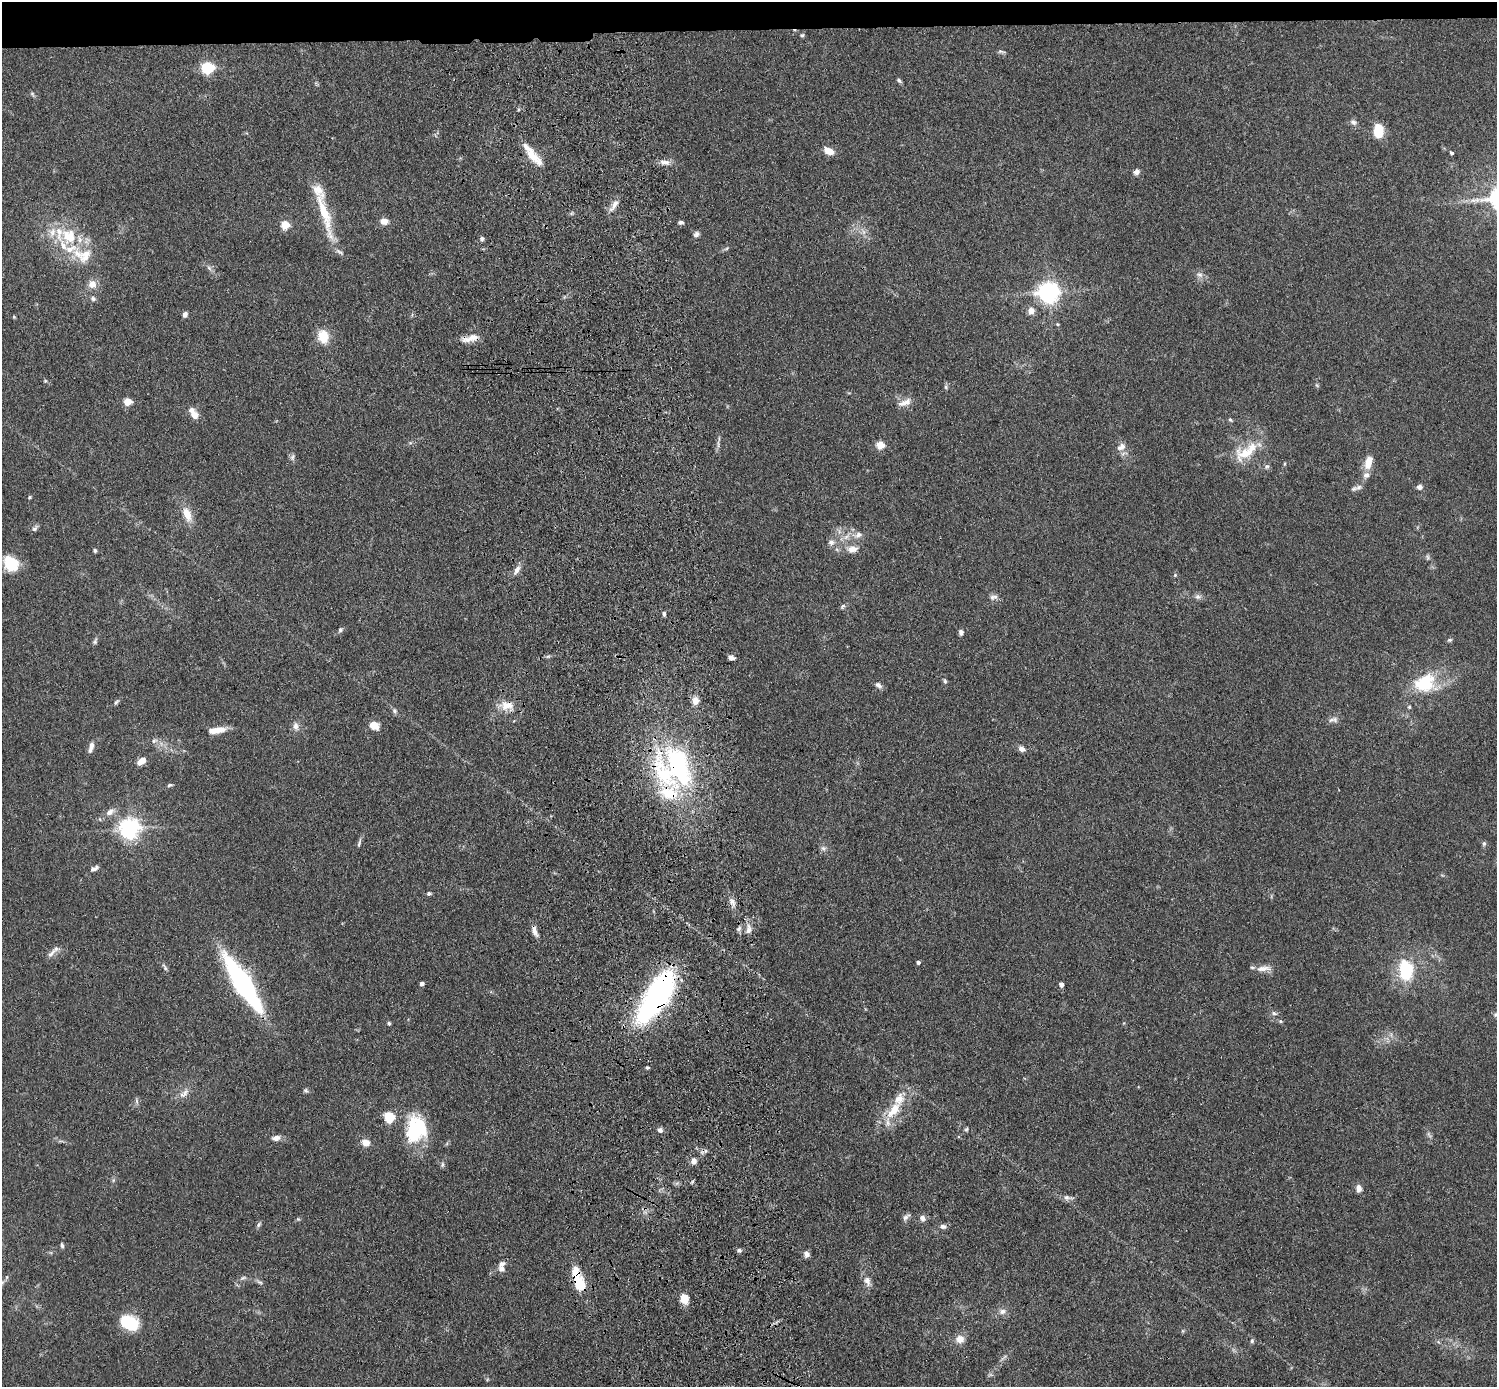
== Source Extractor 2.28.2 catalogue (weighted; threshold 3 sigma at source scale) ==
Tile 2 of 3 x 3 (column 2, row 1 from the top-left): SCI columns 1613-3107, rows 2914-4298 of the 4719 x 4546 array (HDU 1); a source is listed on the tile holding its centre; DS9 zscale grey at full resolution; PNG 1499 x 1389 px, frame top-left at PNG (2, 2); no overlay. Shown black and unused: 2% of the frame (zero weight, under 3 of 4 exposures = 6% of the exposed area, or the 3 px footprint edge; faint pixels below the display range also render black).
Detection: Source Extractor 2.28.2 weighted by HDU 2 'WHT'; one run over the whole footprint, this tile lists its part. Background 0.0625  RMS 0.0062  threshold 0.0278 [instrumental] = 3 sigma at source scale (4.5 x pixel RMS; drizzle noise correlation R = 1.50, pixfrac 1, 0.05/0.05 arcsec/px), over >= 5 px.
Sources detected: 163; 15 inside a brighter listed object's ellipse — not listed separately; the other 148 listed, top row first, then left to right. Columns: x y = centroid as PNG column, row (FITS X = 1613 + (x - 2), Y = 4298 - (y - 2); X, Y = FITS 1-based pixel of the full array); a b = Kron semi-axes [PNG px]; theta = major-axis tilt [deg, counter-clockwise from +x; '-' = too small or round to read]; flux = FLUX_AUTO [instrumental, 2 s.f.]
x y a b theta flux
802 35 6 4 1 0.94
1001 51 10 4 -11 1.3
208 68 6 6 - 61
899 80 7 4 -44 1.3
32 94 6 5 - 1.1
1353 122 10 7 -31 2.2
1378 132 13 8 89 17
829 151 13 8 -24 5.7
1451 153 4 4 - 1.2
532 155 34 9 -51 12
665 162 16 7 -3 3.9
1136 172 7 6 - 2.5
614 205 20 7 56 4.3
324 212 73 11 -73 27
384 221 9 7 -9 4.8
680 222 8 5 5 1.3
285 225 5 5 - 27
864 232 7 5 -89 1.8
696 234 8 6 36 1.9
69 236 24 21 -63 25
482 239 6 5 - 1.4
726 249 6 4 20 0.91
209 268 8 5 -45 1.6
1199 274 11 7 -30 2.8
92 284 11 11 - 5.3
1048 292 7 7 - 400
93 299 7 6 - 1.8
1031 311 9 8 - 3.8
185 314 6 5 - 2.3
14 317 4 4 - 0.63
1057 324 5 4 - 0.68
323 337 14 11 -75 12
471 338 25 8 15 7
45 381 5 5 - 0.74
1317 385 6 4 -71 0.87
946 387 7 5 -78 1.1
128 401 5 5 - 17
905 402 19 8 21 4.9
194 415 10 9 - 4.8
1230 420 6 5 - 0.88
718 444 12 2 90 1.6
880 445 5 5 - 20
1121 447 13 8 36 4
1245 453 32 20 16 19
292 457 9 6 80 1.7
1368 462 19 10 74 7.6
1284 464 5 3 - 0.63
1267 467 8 5 47 1.4
1358 487 11 7 6 2.5
1419 487 7 6 - 2.1
30 497 4 4 - 0.92
187 514 19 10 -66 8.8
35 528 10 5 47 1.6
858 535 16 9 11 5.2
831 542 9 8 - 2.9
852 549 15 10 9 5.5
95 550 5 5 - 1
1428 557 8 5 -71 1.2
11 563 18 15 -51 18
517 570 14 6 60 3.4
1175 575 5 4 - 0.69
993 597 11 6 6 2.5
1198 597 9 7 0 2.1
843 606 8 5 50 1.2
664 614 6 5 - 1.3
340 630 7 5 64 1.3
961 632 7 5 -85 2
1449 640 7 5 15 1
95 641 9 5 65 1.4
548 656 7 4 18 0.99
731 658 6 5 - 2.6
945 681 7 5 -80 1.1
1425 683 28 22 22 31
878 685 10 6 -39 2.1
695 701 10 8 87 4.3
116 702 10 4 55 1.3
507 705 17 11 6 8.6
1409 707 5 5 - 0.84
395 711 7 6 - 1.6
1335 719 9 8 - 2.5
296 726 12 8 -83 3.3
374 726 11 8 -18 6.9
217 730 21 7 9 7.9
154 741 9 6 17 2.1
91 747 13 6 77 3.5
1022 748 8 6 -42 2.9
141 761 10 6 37 5.6
678 766 59 33 -73 100
170 785 7 4 16 1
110 812 14 8 36 4
129 828 7 7 - 360
359 843 12 4 76 1.5
1484 844 7 5 89 1.2
823 848 8 7 - 2
94 868 10 5 25 2.2
429 893 6 4 11 1.2
732 902 11 7 -73 3.2
739 929 8 5 49 1.7
748 929 15 7 81 3.9
534 931 15 6 -72 3.8
51 954 17 6 47 3.3
918 962 4 4 - 1.5
165 967 10 4 -58 1.4
1263 968 21 7 6 4.8
1406 969 14 10 -84 39
243 983 63 15 -58 110
422 984 4 4 - 1.9
1061 984 4 4 - 2.9
657 996 61 22 58 130
1274 1013 9 5 -15 1.5
1496 1015 9 6 -27 1.5
1280 1021 6 5 - 0.94
389 1023 5 4 - 1
647 1067 5 4 - 0.88
306 1090 7 5 -37 1.2
184 1093 17 8 40 4.4
136 1101 8 4 -81 1.3
894 1110 26 11 52 16
389 1117 5 5 - 48
416 1129 33 24 80 39
966 1129 6 4 66 0.95
660 1130 6 6 - 2
1429 1135 10 4 -68 1.6
276 1138 10 6 9 3.4
365 1142 5 5 - 12
694 1161 7 7 - 3.3
442 1165 7 5 84 1.2
113 1180 7 4 89 1.1
1359 1188 8 6 -83 3.7
1067 1198 14 6 -9 2.8
906 1217 12 6 47 2.1
922 1218 9 7 -65 2.4
298 1219 6 4 -43 0.75
259 1225 8 5 54 1.3
943 1226 8 6 -3 2
62 1245 7 4 -80 1.2
739 1250 6 5 - 1.5
807 1254 6 6 - 3.2
501 1269 9 8 - 2.9
243 1278 9 5 24 1.6
867 1281 15 8 -73 4.1
259 1282 9 5 -26 1.4
579 1284 14 11 -77 15
684 1299 13 9 -70 6.6
1002 1311 10 7 14 3.1
129 1322 17 12 -26 29
960 1339 11 10 - 5.2
1252 1341 6 5 - 1.1
Overlapping masked pixels (flux is a lower limit): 7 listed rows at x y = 471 338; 507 705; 678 766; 534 931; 657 996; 694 1161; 579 1284
Isophote crosses this tile's border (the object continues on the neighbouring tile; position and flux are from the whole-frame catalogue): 1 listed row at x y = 1496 1015